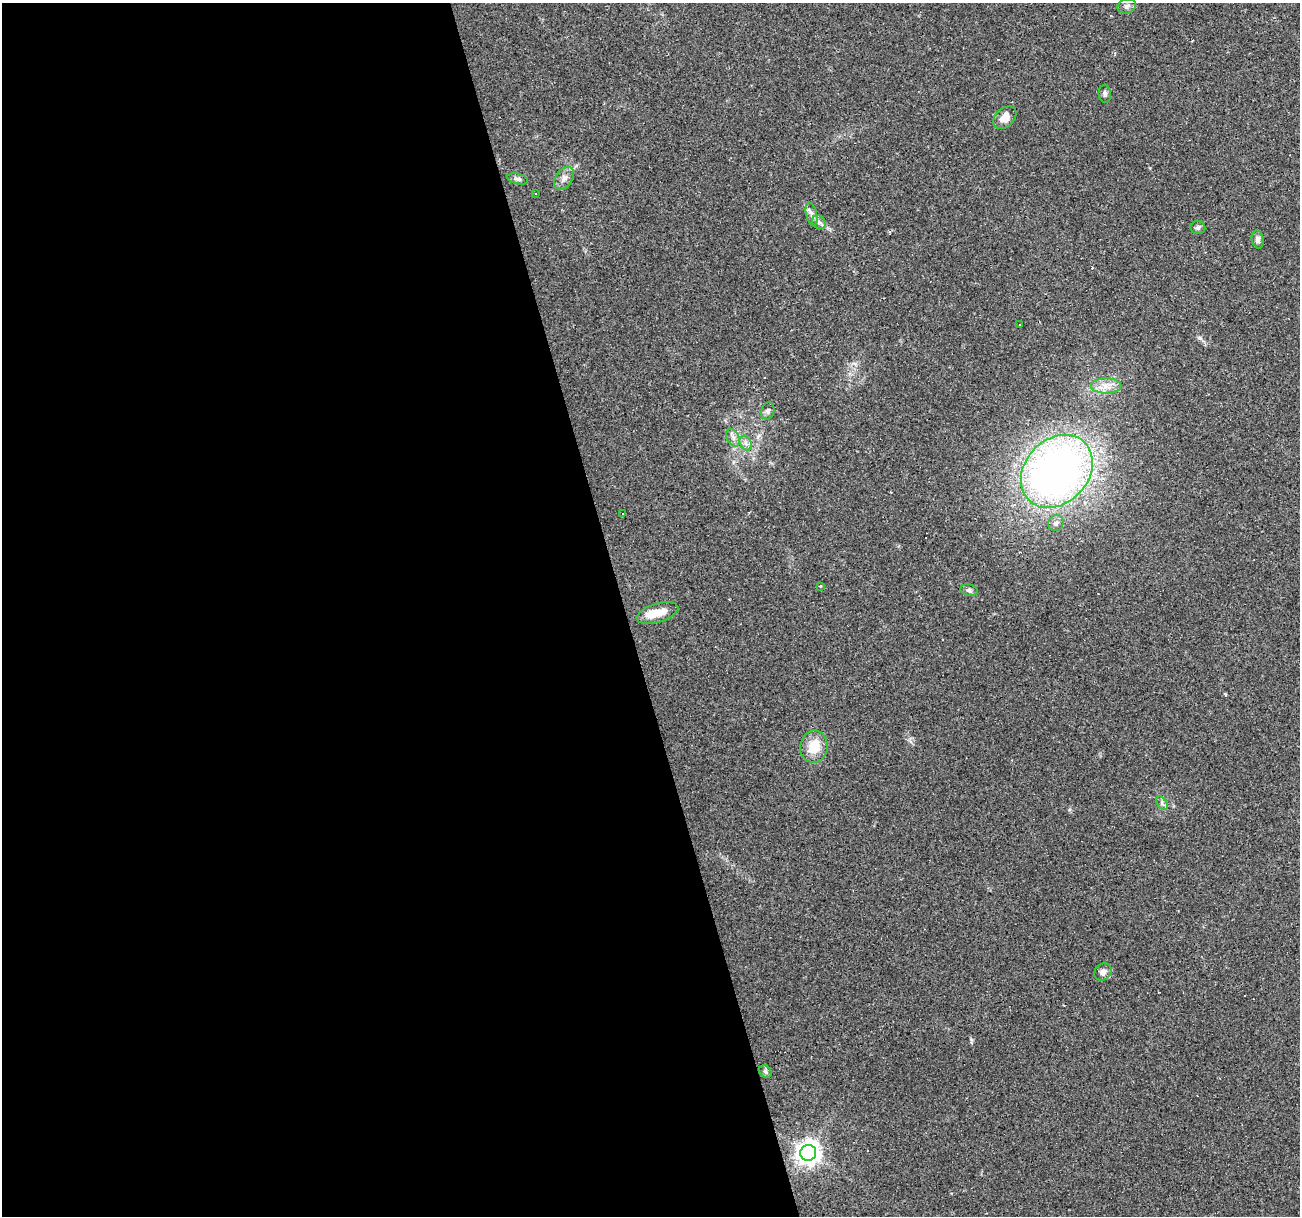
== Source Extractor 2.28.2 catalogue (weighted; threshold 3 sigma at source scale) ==
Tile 9 of 4 x 4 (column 1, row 3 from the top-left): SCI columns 1-1298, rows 1261-2474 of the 5194 x 4998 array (HDU 1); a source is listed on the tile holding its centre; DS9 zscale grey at full resolution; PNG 1302 x 1218 px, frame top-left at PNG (2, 3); each listed source drawn as its Kron ellipse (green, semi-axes under 4 px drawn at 4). Shown black and unused: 48% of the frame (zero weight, under 2 of 3 exposures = <1% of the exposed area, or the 3 px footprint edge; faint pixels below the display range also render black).
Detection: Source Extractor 2.28.2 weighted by HDU 2 'WHT'; one run over the whole footprint, this tile lists its part. Background 0.0476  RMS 0.0041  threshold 0.0186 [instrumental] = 3 sigma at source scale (4.5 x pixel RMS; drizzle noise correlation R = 1.50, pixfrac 1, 0.0396/0.0396 arcsec/px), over >= 5 px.
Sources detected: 39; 1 inside a brighter object's white glare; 12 cosmic-ray / hot-pixel residue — neither listed nor drawn; the other 26 listed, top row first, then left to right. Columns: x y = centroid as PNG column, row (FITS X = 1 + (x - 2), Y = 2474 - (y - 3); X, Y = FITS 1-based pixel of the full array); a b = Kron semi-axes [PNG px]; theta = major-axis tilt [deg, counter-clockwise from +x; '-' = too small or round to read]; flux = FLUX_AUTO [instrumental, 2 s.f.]
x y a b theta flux
1127 6 9 7 16 1.3
1105 94 9 6 -86 1.2
1005 118 13 9 43 4.1
564 178 13 8 57 2.5
518 179 11 5 -13 1.2
535 194 2 2 - 0.25
812 214 12 5 -77 1.6
819 222 7 6 - 1.2
1198 228 7 6 - 1
1258 240 9 6 -78 1.7
1019 325 3 2 - 0.28
1106 386 15 7 0 3.8
768 411 9 6 73 1.3
733 438 9 6 -64 1.6
746 443 8 5 -59 1.5
1057 471 40 31 47 230
622 513 3 2 - 0.3
1056 523 8 7 - 1.6
820 586 3 3 - 0.61
969 590 9 5 -11 1
657 613 21 9 16 6.3
814 747 16 13 81 8.1
1162 803 7 4 -58 0.98
1103 972 9 7 44 2.3
765 1072 7 5 -49 0.92
808 1153 8 8 - 340
Unlisted compact peaks at least as high as the median listed source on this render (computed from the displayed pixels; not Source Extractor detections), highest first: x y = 971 1039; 1200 338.